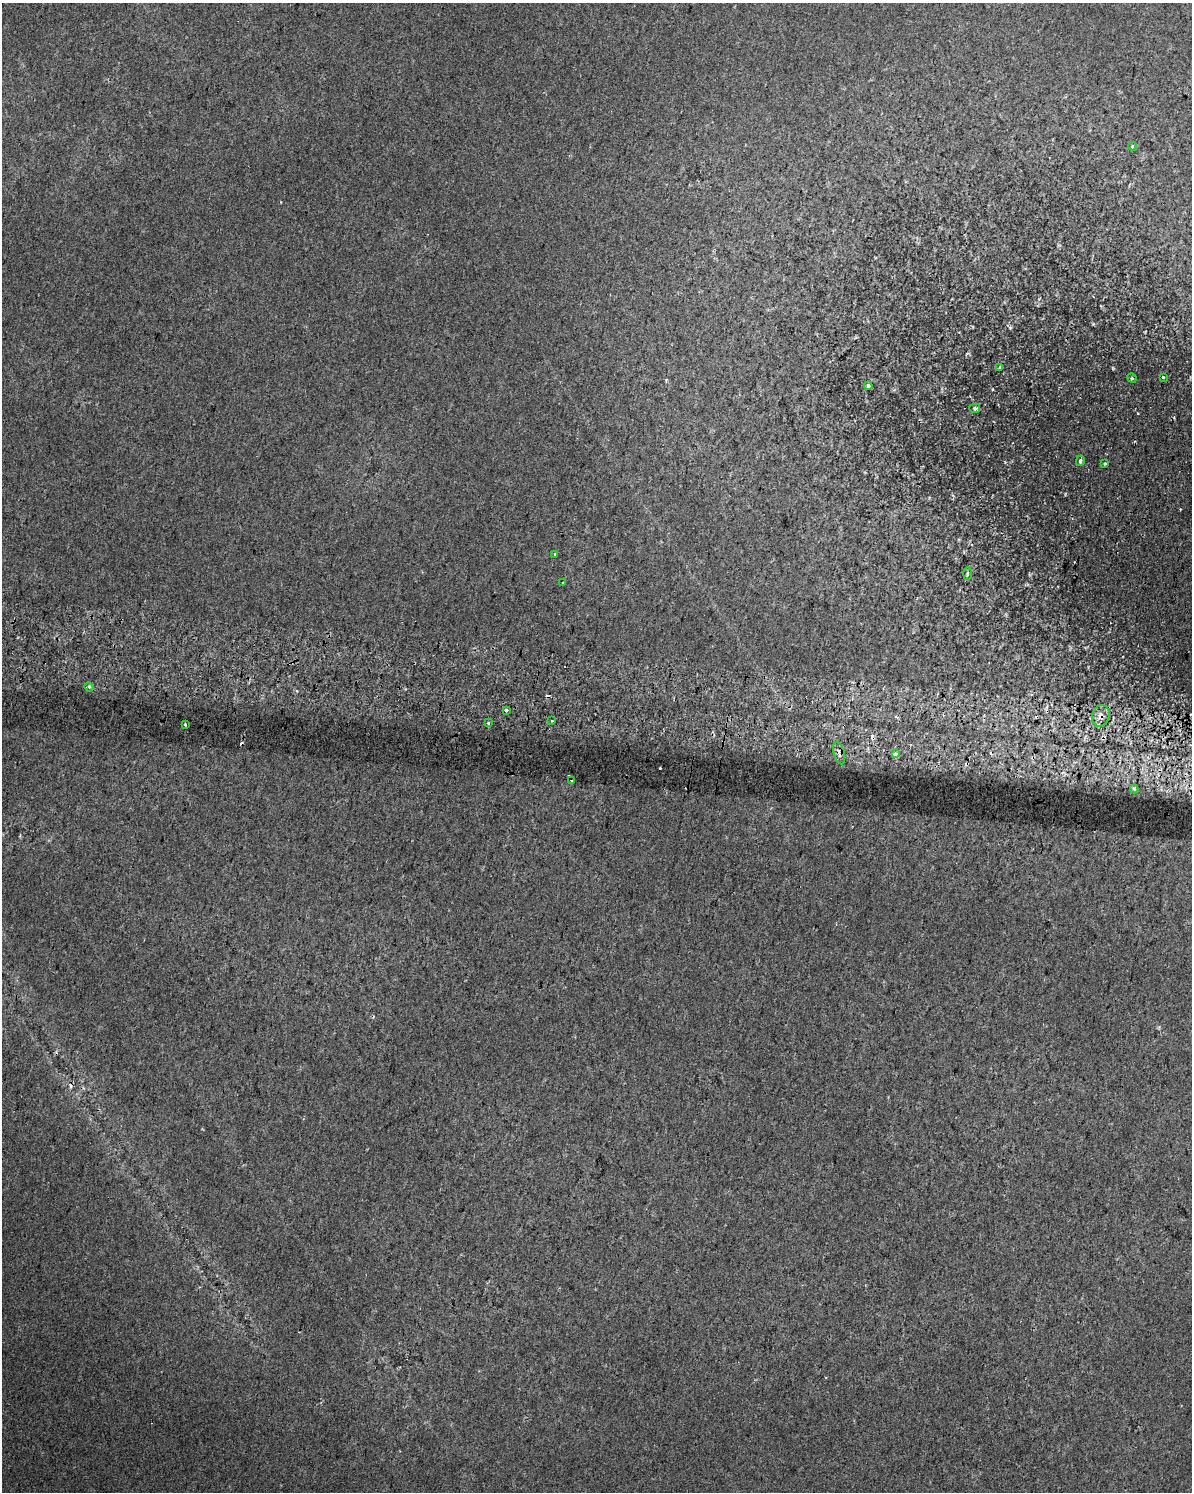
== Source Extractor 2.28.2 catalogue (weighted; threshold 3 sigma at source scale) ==
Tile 6 of 4 x 3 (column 2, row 2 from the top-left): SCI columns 1205-2394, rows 1822-3311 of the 4806 x 5072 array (HDU 1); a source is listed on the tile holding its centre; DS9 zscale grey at full resolution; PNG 1194 x 1494 px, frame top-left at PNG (2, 3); each listed source drawn as its Kron ellipse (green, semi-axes under 4 px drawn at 4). Shown black and unused: <1% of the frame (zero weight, under 2 of 3 exposures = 3% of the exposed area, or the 3 px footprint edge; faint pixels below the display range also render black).
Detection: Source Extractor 2.28.2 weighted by HDU 2 'WHT'; one run over the whole footprint, this tile lists its part. Background 0.0148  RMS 0.0076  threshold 0.0341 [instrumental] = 3 sigma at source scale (4.5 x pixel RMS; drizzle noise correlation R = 1.50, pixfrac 1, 0.0396/0.0396 arcsec/px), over >= 5 px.
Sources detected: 29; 8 cosmic-ray / hot-pixel residue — neither listed nor drawn; the other 21 listed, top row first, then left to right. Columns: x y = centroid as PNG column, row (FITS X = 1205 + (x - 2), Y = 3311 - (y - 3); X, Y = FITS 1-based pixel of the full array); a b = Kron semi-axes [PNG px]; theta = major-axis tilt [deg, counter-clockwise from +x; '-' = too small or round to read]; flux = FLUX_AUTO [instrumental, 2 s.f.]
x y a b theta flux
1132 146 4 3 - 1.3
1000 367 4 4 - 0.88
1163 377 3 3 - 0.7
1132 378 5 4 - 0.96
868 386 4 4 - 1.2
975 408 5 4 - 1.4
1080 461 5 3 - 1.6
1105 463 4 2 - 0.82
555 554 3 2 - 1.1
967 574 6 3 89 0.96
563 582 3 2 - 0.77
89 687 5 4 - 1.3
506 710 3 3 - 11
1101 716 11 8 73 5
552 721 3 3 - 2
488 723 3 2 - 1.7
185 724 3 3 - 1.5
839 753 11 5 -75 4
895 754 4 3 - 7.9
572 781 2 2 - 0.72
1134 789 4 3 - 2.1
Overlapping masked pixels (flux is a lower limit): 2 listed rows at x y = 1101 716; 839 753